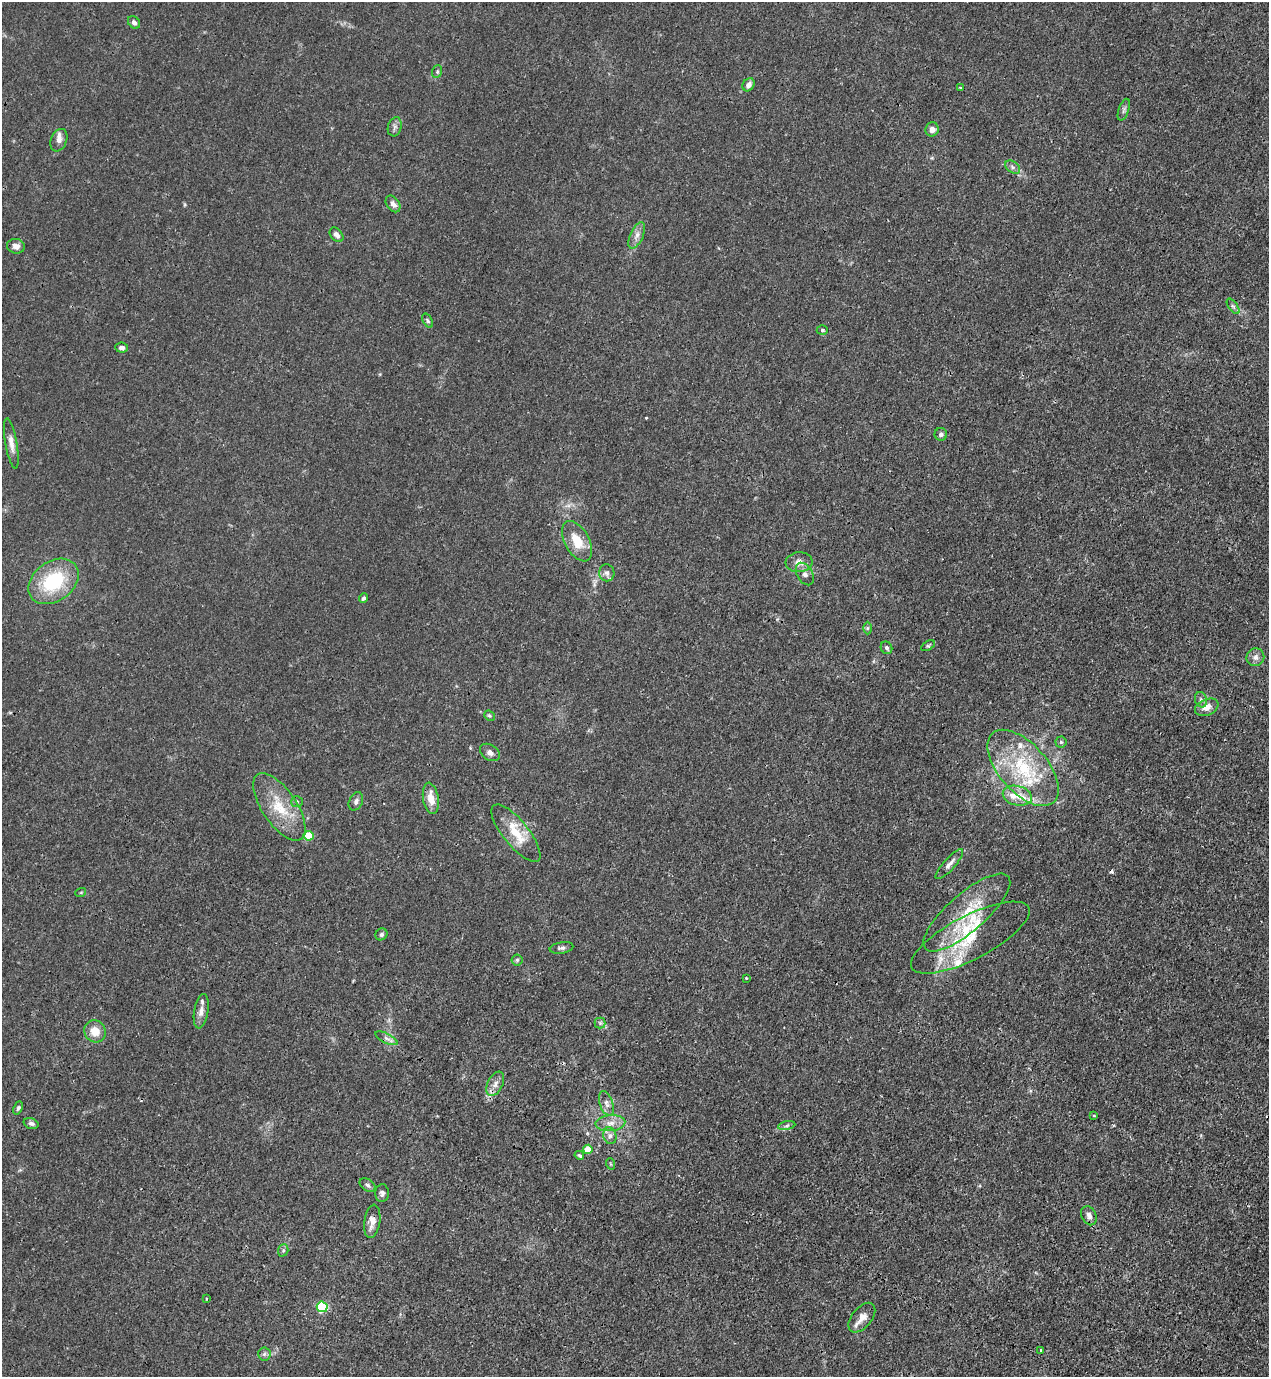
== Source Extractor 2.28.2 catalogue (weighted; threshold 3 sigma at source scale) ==
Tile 6 of 4 x 4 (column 2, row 2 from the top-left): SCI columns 1497-2763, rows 2797-4171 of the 5650 x 5590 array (HDU 1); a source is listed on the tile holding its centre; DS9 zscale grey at full resolution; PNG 1271 x 1379 px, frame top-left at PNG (2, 2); each listed source drawn as its Kron ellipse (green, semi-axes under 4 px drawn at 4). Shown black and unused: <1% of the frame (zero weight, under 3 of 4 exposures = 7% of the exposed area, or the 3 px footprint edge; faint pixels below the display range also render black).
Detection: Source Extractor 2.28.2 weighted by HDU 2 'WHT'; one run over the whole footprint, this tile lists its part. Background 0.0192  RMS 0.0026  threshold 0.0119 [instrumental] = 3 sigma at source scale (4.5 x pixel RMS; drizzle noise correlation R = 1.50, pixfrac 1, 0.05/0.05 arcsec/px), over >= 5 px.
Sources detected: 87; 1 cosmic-ray / hot-pixel residue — neither listed nor drawn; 11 inside a brighter listed object's ellipse — not listed separately; the other 75 listed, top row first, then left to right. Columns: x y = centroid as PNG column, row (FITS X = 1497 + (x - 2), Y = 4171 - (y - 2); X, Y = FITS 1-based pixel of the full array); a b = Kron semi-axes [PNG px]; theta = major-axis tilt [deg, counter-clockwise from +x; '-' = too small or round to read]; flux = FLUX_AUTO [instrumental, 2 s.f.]
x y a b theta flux
134 22 7 5 -48 0.82
437 71 6 5 - 0.44
749 85 7 5 57 1.5
961 88 4 3 - 0.29
1124 110 11 5 72 0.76
395 127 10 7 74 0.88
932 129 7 6 - 1.4
59 140 11 8 68 1.3
1013 167 8 5 -37 0.81
393 204 9 6 -53 1.2
337 235 8 5 -48 1.1
637 235 14 6 65 1.5
16 246 9 7 -8 1.3
1233 306 9 4 -53 0.65
428 321 8 4 -61 0.47
822 330 5 4 - 0.42
122 348 6 5 - 0.85
941 434 6 6 - 0.81
11 443 25 6 -80 2
577 541 22 12 -62 5.7
799 562 13 10 6 2
607 573 8 7 - 0.95
805 574 12 7 -60 1.4
53 581 27 19 36 17
363 598 5 4 - 0.63
867 628 6 4 89 0.4
928 646 7 4 32 0.4
886 648 6 5 - 0.72
1255 657 9 9 - 1.3
1201 700 8 6 -73 0.74
1207 707 12 8 23 2.3
489 716 5 4 - 0.37
1061 742 5 5 - 0.42
490 752 11 7 -34 1.2
1023 768 46 24 -48 20
1017 796 15 9 -13 2.8
431 798 16 7 -80 3.6
356 801 9 6 64 0.93
297 802 6 5 - 0.47
279 807 39 17 -56 9.4
516 833 35 12 -51 6.9
309 836 5 4 - 8.6
949 864 19 5 48 1.5
81 892 5 3 - 0.23
967 912 55 19 41 13
381 934 6 5 - 0.7
970 938 66 22 27 16
561 948 12 5 9 0.78
517 960 5 5 - 0.47
746 978 3 3 - 0.28
201 1011 17 7 80 1.7
600 1023 5 5 - 0.47
95 1031 11 10 - 3.5
387 1038 12 5 -27 0.99
495 1084 13 7 64 1.7
606 1103 13 6 -72 1.3
18 1108 7 4 66 0.49
1094 1115 4 3 - 0.3
31 1123 8 5 -18 0.72
610 1123 15 8 5 2.3
787 1126 9 4 9 0.62
610 1136 8 6 -76 1.1
588 1149 4 4 - 4.6
579 1155 5 4 - 0.39
611 1164 6 3 -70 0.26
368 1185 9 5 -34 0.67
382 1193 9 7 88 0.88
1089 1216 10 7 -66 1.3
372 1221 17 8 82 2.1
283 1250 6 5 - 0.52
206 1299 3 3 - 0.34
322 1307 5 5 - 24
862 1318 17 10 50 2.2
1041 1350 3 3 - 0.43
264 1354 6 6 - 0.63